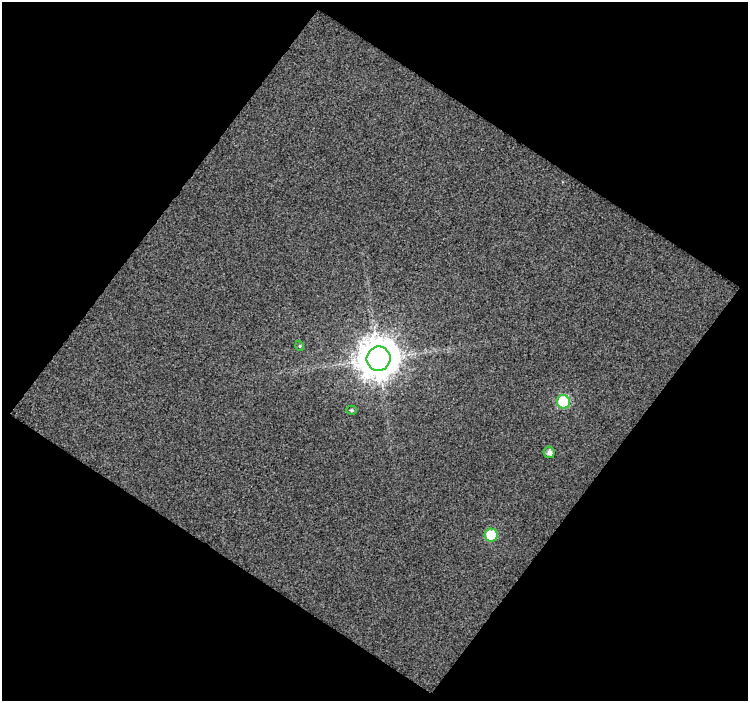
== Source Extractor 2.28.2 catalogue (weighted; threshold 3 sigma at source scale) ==
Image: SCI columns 2-747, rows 27-725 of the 747 x 752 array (HDU 1 of 3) = the unmasked area's bounding box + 8 px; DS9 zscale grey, full resolution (1 PNG px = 1 image px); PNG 750 x 703 px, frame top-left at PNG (2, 2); each listed source drawn as its Kron ellipse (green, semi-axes under 4 px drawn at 4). Shown black and unused: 51% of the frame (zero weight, under 3 of 4 exposures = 2% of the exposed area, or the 3 px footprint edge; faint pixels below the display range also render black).
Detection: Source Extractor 2.28.2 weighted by HDU 2 'WHT'. Background 0.0161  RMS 0.092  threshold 0.413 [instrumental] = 3 sigma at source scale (4.5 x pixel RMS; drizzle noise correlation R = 1.50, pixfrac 1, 0.0396/0.0396 arcsec/px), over >= 5 px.
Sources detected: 6; all 6 listed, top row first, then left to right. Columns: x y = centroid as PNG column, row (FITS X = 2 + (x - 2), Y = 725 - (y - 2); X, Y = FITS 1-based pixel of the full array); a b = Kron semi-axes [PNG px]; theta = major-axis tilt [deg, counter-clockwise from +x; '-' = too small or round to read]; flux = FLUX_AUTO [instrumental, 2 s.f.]
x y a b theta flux
300 346 5 3 - 8.4
378 359 12 12 - 24000
564 402 7 6 - 620
352 410 5 4 - 16
549 452 6 5 - 42
491 535 6 6 - 360